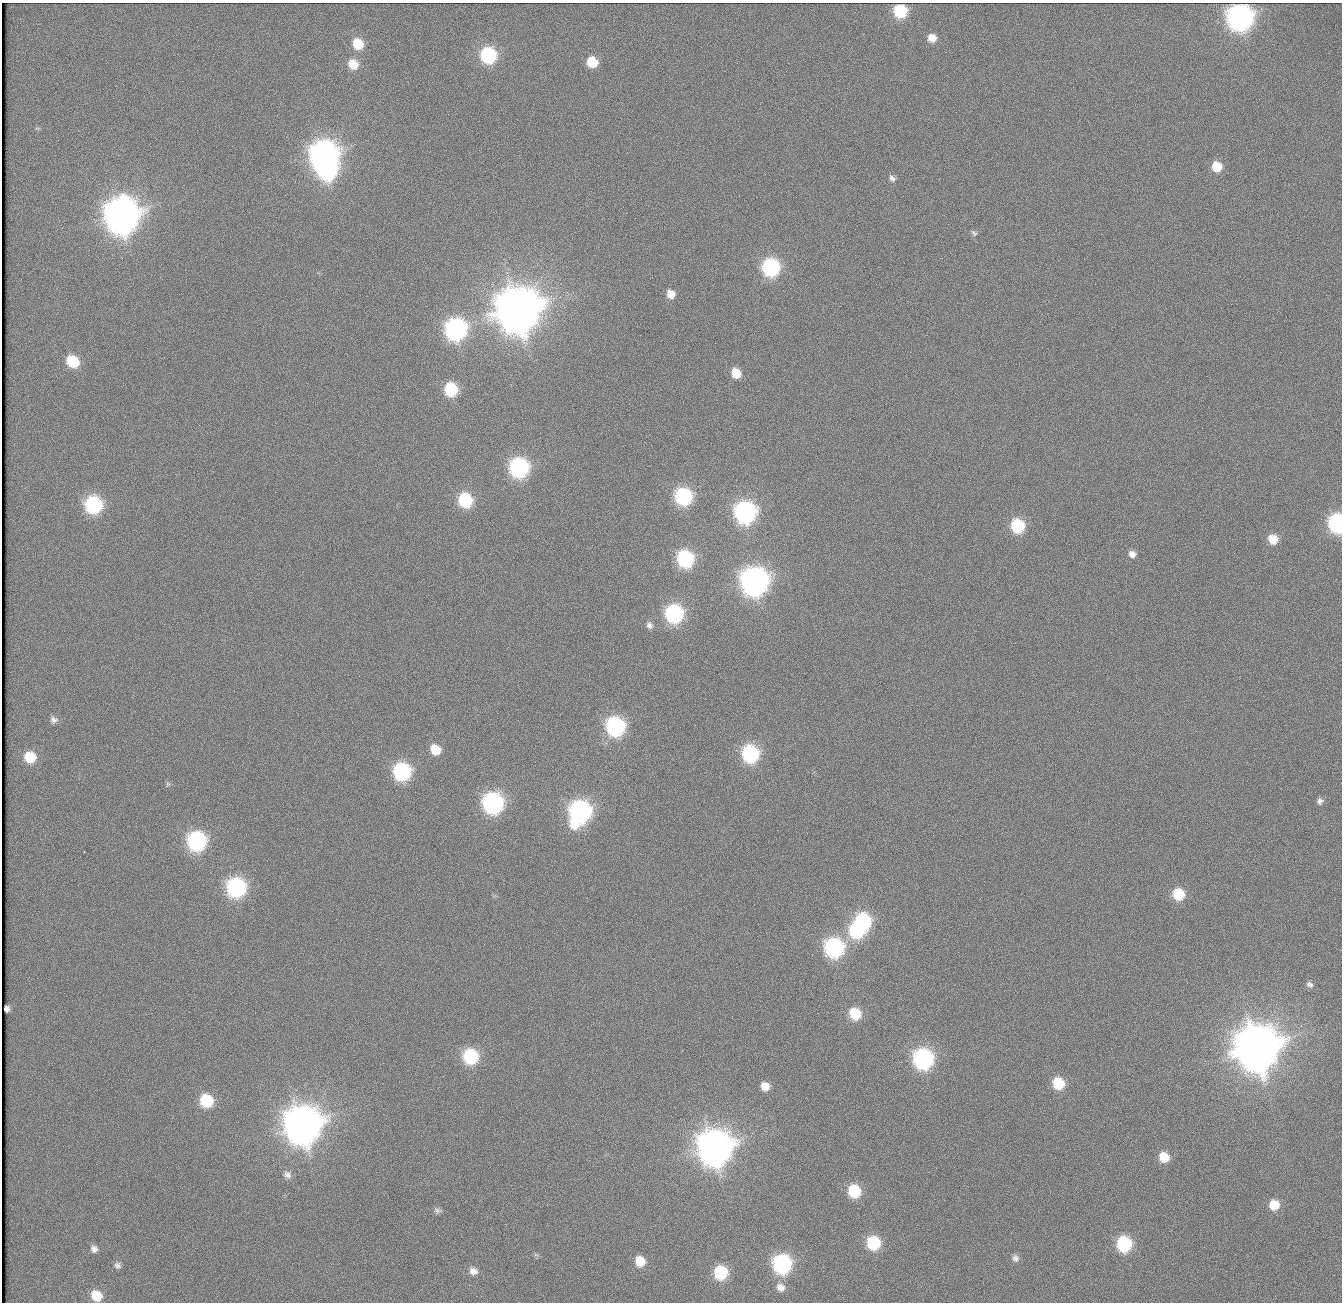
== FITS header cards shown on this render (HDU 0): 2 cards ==
NAXIS1  =                 1340          /
NAXIS2  =                 1300          /

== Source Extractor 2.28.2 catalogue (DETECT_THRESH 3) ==
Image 1340 x 1300 px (HDU 0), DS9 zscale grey, 1 PNG px = 1 image px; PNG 1344 x 1304 px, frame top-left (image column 1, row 1300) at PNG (2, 3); no overlay
Background 107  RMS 2.4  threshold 7.3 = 3 sigma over >= 5 px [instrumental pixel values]
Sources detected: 79; all 79 listed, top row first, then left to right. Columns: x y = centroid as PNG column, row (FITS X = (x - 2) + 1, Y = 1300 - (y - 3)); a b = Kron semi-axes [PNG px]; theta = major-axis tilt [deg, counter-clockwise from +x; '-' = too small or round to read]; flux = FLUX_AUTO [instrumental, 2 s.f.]
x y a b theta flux
900 11 9 9 - 1.2e+04
1240 17 12 12 - 1.4e+05
932 38 11 10 - 2.2e+03
358 44 12 10 -42 5.0e+03
488 55 10 10 - 2.3e+04
592 62 10 9 - 4.6e+03
353 64 12 11 - 3.6e+03
38 128 8 4 -9 3.4e+02
324 155 12 12 - 2.0e+05
1217 166 11 10 - 4.5e+03
327 170 12 11 - 4.5e+04
892 178 12 9 -48 1.1e+03
121 216 14 13 - 4.2e+05
974 233 9 5 -45 3.5e+02
771 267 10 10 - 3.2e+04
671 294 7 6 - 1.6e+03
518 310 15 15 - 1.1e+06
456 329 11 11 - 6.6e+04
73 361 14 11 -39 6.8e+03
736 373 8 7 - 2.8e+03
451 389 9 9 - 1.2e+04
519 467 11 10 - 4.4e+04
683 496 10 10 - 2.9e+04
465 500 10 9 - 1.5e+04
93 505 11 11 - 2.9e+04
745 512 11 11 - 6.9e+04
1337 523 11 9 -82 4.0e+04
1018 526 12 10 -59 1.3e+04
1273 539 12 11 - 3.5e+03
1132 554 11 10 - 1.4e+03
685 559 10 9 - 2.9e+04
754 581 13 12 - 1.8e+05
674 614 11 10 - 3.6e+04
649 625 9 7 -65 7.1e+02
53 720 12 11 - 1.2e+03
615 726 11 10 - 4.2e+04
435 750 8 7 - 3.0e+03
750 754 10 9 - 2.8e+04
30 757 12 11 - 5.7e+03
402 772 11 10 - 3.1e+04
168 784 9 7 -89 6.1e+02
1320 801 11 10 - 1.0e+03
493 803 11 11 - 5.8e+04
580 812 14 11 72 7.5e+04
196 841 12 11 - 4.1e+04
84 852 3 3 - 3.3e+02
236 887 12 11 - 4.6e+04
1178 894 12 11 - 6.9e+03
863 921 11 9 -54 2.3e+04
856 931 11 9 -48 1.8e+04
834 947 11 10 - 4.3e+04
1310 984 11 8 -30 7.5e+02
7 1009 6 5 - 4.1e+02
855 1014 10 9 - 6.2e+03
1257 1048 15 14 - 1.1e+06
470 1056 10 9 - 1.8e+04
923 1059 12 11 - 5.4e+04
1058 1083 12 11 - 7.2e+03
765 1086 7 7 - 1.7e+03
206 1101 11 10 - 9.6e+03
302 1125 14 14 - 5.7e+05
715 1148 14 13 - 4.5e+05
1164 1157 8 7 - 3.0e+03
287 1175 13 11 -49 1.1e+03
854 1191 11 10 - 9.6e+03
1274 1205 12 12 - 3.6e+03
437 1210 12 9 3 9.1e+02
873 1243 11 10 - 1.2e+04
1124 1244 11 10 - 1.7e+04
94 1249 11 10 - 1.1e+03
536 1255 7 4 -18 2.8e+02
1015 1258 11 9 -64 9.1e+02
640 1261 8 7 - 2.9e+03
782 1264 11 10 - 4.0e+04
118 1265 10 10 - 8.3e+02
473 1271 14 12 -33 1.9e+03
721 1273 10 9 - 1.2e+04
780 1287 11 10 - 1.3e+03
96 1296 11 10 - 4.4e+03
At the frame edge (FLAGS 8, measured only in part): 1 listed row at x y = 1337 523